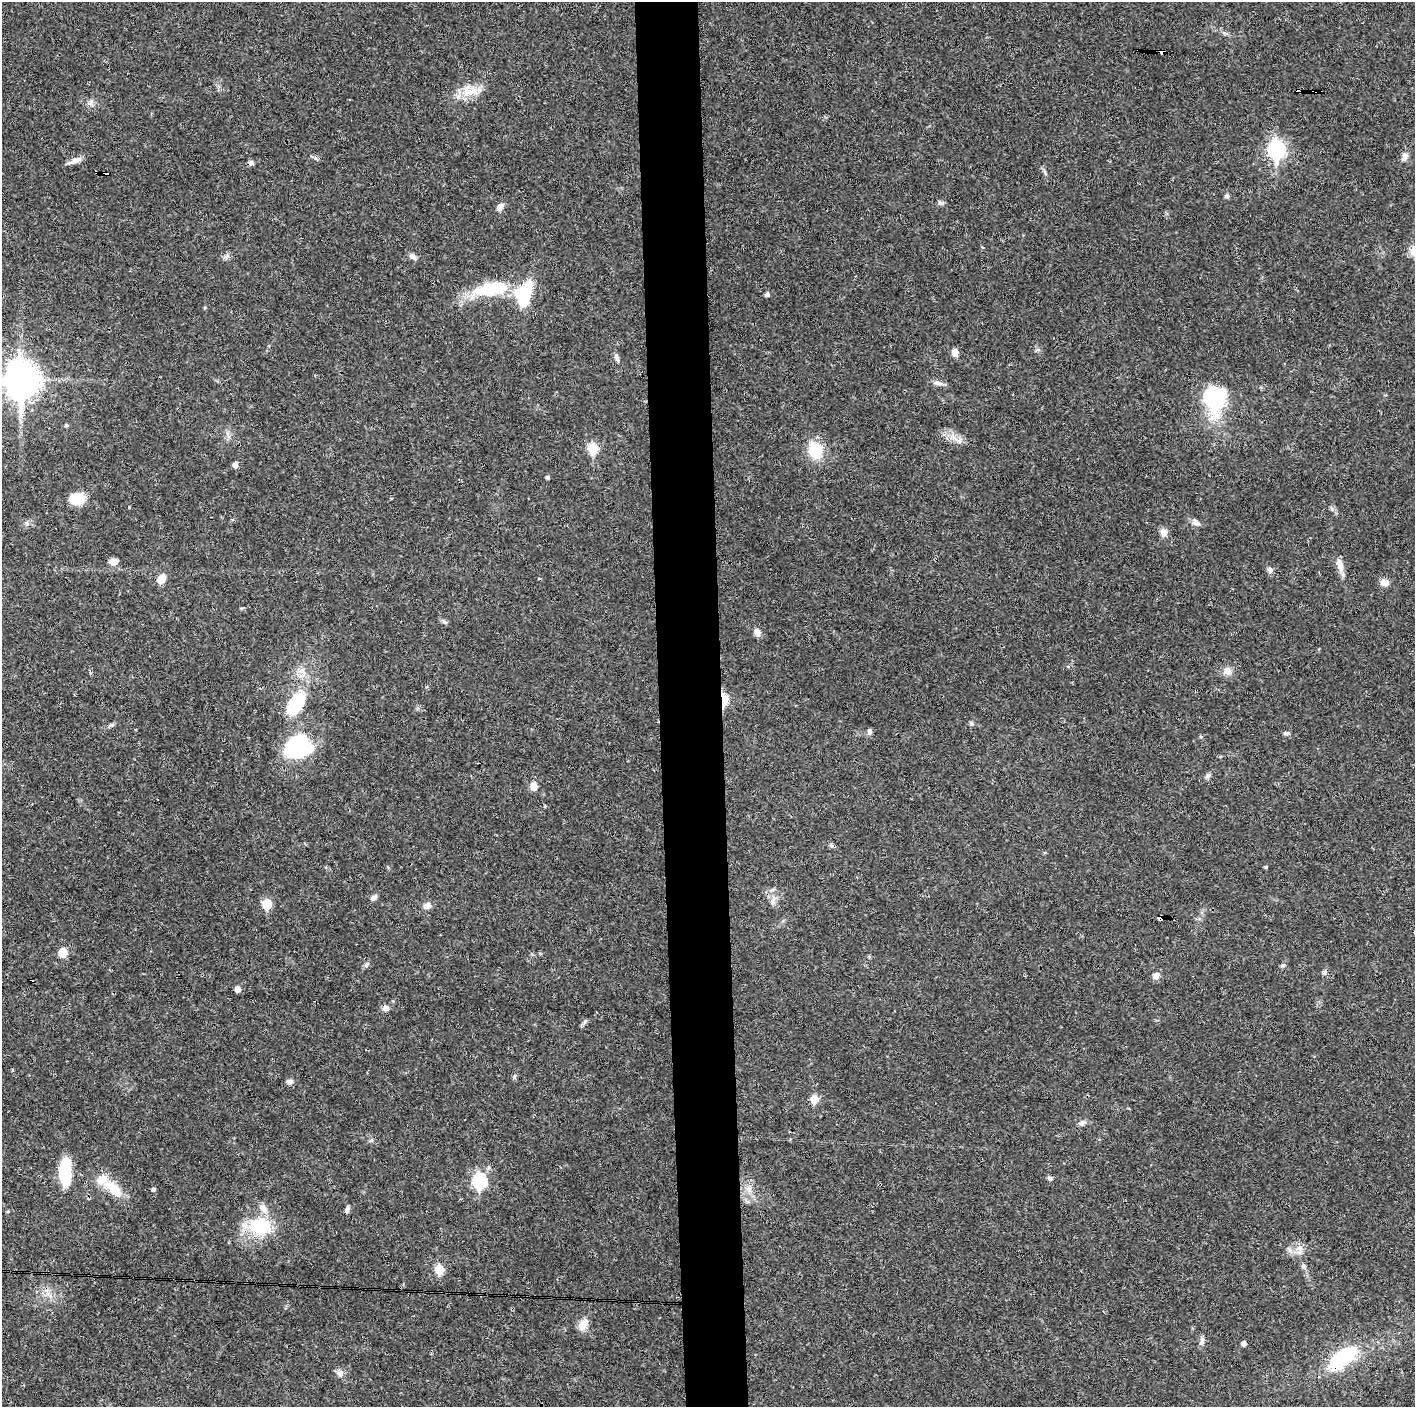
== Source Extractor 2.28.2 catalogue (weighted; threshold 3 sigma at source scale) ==
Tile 5 of 3 x 3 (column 2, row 2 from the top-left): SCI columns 1414-2826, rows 1406-2810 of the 4239 x 4216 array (HDU 1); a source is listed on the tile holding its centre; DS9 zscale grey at full resolution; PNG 1417 x 1409 px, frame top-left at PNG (2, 2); no overlay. Shown black and unused: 5% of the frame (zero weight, under 3 of 4 exposures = <1% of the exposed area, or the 3 px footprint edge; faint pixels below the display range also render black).
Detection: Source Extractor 2.28.2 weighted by HDU 2 'WHT'; one run over the whole footprint, this tile lists its part. Background 0.0269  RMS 0.0024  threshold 0.0106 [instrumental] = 3 sigma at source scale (4.5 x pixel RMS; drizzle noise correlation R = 1.50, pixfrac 1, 0.05/0.05 arcsec/px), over >= 5 px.
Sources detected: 92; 3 cosmic-ray / hot-pixel residue — not listed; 4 inside a brighter listed object's ellipse — not listed separately; the other 85 listed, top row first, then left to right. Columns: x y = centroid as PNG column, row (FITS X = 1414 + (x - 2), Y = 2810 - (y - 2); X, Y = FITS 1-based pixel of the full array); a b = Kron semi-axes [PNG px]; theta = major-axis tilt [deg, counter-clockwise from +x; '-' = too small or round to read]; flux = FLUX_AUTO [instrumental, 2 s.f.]
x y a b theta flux
1162 51 4 4 - 2.6
1298 91 6 3 -4 22
1315 91 8 3 -3 19
466 92 19 12 69 3.6
90 103 9 6 72 0.81
1276 149 9 7 -88 63
1404 157 12 7 64 1.1
75 160 19 6 21 1.4
251 163 7 6 - 0.63
106 173 6 4 -9 4.4
1227 196 5 5 - 0.61
941 203 11 4 -9 0.5
500 207 10 7 54 1.1
1413 251 14 10 -71 1.8
413 256 12 6 -42 0.82
492 289 50 16 10 13
767 295 6 5 - 0.51
955 353 9 7 -84 1.3
616 357 10 5 -70 0.75
22 380 14 11 -88 400
938 383 14 5 -10 1.1
1214 399 32 24 -87 18
66 425 5 4 - 0.38
954 438 12 5 -41 1.2
593 449 6 6 - 11
816 450 22 18 -81 6.5
235 465 5 5 - 0.98
548 477 4 4 - 0.45
77 499 15 12 7 5.5
129 507 3 3 - 0.22
1332 509 8 3 -71 0.38
27 523 7 4 73 0.45
1196 523 12 7 -14 1
1163 532 10 8 -72 1.4
113 561 10 8 6 1.3
1340 565 18 7 -76 2
1270 570 9 7 -46 0.71
161 579 10 7 55 2.5
1384 583 12 8 -6 1.4
757 632 10 7 -66 1.2
1227 671 11 9 -21 1.6
724 700 8 4 -89 12
296 703 30 15 59 12
971 723 6 5 - 0.4
111 725 9 5 15 0.51
870 731 8 6 89 0.63
1286 733 9 4 4 0.5
1201 737 5 3 - 0.29
298 747 33 27 10 17
1208 775 8 6 73 0.58
534 786 11 8 -75 1.7
1266 867 4 3 - 0.31
373 898 9 6 41 0.72
773 901 15 6 83 1.3
267 903 6 6 - 9.4
427 906 11 9 28 1.1
1161 917 5 4 - 24
62 952 8 8 - 3
366 964 8 6 43 0.55
1283 965 7 5 30 0.48
1325 972 8 5 84 0.52
1155 975 7 7 - 1.4
237 989 5 5 - 1.5
386 1008 8 7 - 1
585 1022 8 5 63 0.51
514 1076 8 4 81 0.4
289 1082 8 6 -10 0.78
814 1099 6 5 - 5.7
1081 1123 10 6 25 0.79
65 1172 30 12 89 9.4
1050 1178 8 5 -39 0.51
479 1181 7 6 - 29
113 1189 28 12 -40 5.9
153 1189 4 4 - 0.51
749 1189 9 7 80 1.2
347 1210 10 5 79 0.64
259 1226 31 19 -2 11
1300 1249 12 7 73 1.4
1304 1266 7 5 -45 0.46
439 1269 6 5 - 7.8
583 1325 15 10 54 2.3
1202 1341 13 5 87 0.83
1244 1343 5 4 - 0.92
1342 1358 26 12 37 22
340 1373 10 9 - 1.2
Overlapping masked pixels (flux is a lower limit): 7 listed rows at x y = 1162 51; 1298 91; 1315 91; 106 173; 724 700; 1161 917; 1342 1358
Isophote crosses this tile's border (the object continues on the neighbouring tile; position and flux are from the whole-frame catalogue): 2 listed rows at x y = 1413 251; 22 380